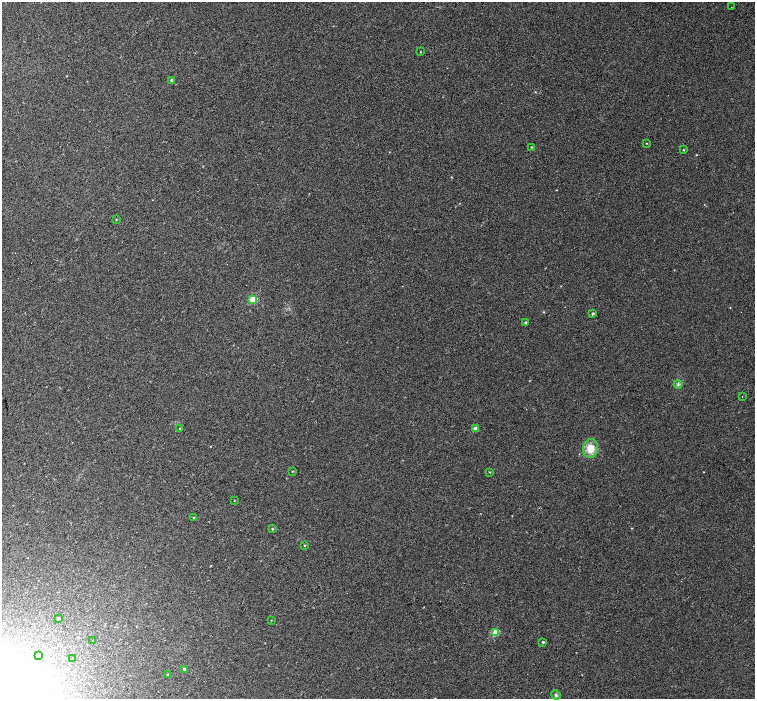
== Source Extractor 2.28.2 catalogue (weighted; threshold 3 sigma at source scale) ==
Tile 7 of 4 x 4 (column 3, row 2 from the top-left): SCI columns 3077-4581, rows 3092-4484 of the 6147 x 6119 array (HDU 1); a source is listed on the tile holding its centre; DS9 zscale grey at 2 x 2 block average (1 PNG px = mean of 2 x 2 image px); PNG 757 x 701 px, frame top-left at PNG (2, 2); each listed source drawn as its Kron ellipse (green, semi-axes under 4 px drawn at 4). Shown black and unused: <1% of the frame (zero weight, under 2 of 3 exposures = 4% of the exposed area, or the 3 px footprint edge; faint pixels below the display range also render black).
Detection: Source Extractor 2.28.2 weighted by HDU 2 'WHT'; one run over the whole footprint, this tile lists its part. Background 0.0488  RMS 0.012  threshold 0.0518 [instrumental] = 3 sigma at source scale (4.5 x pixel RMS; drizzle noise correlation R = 1.50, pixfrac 1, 0.0396/0.0396 arcsec/px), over >= 5 px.
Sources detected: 32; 1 cosmic-ray / hot-pixel residue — neither listed nor drawn; the other 31 listed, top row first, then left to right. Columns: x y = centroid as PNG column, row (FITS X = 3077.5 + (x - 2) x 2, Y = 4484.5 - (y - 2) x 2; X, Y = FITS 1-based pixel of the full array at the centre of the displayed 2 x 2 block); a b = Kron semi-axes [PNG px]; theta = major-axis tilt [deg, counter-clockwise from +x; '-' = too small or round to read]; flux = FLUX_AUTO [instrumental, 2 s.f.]
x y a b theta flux
731 7 2 2 - 1.1
420 52 2 2 - 1.2
171 80 2 2 - 4.2
646 143 2 2 - 1.1
531 147 2 2 - 1.6
683 150 3 2 - 1.5
116 219 3 2 - 1.2
252 300 3 3 - 52
592 314 3 2 - 4.2
525 322 3 3 - 3
678 384 4 4 - 4.5
742 396 2 2 - 1
180 428 3 2 - 1.9
476 429 4 4 - 13
591 448 9 7 79 37
292 471 2 2 - 1.7
490 472 3 2 - 1.1
234 500 2 2 - 1
194 518 2 2 - 1.3
272 529 3 2 - 1.9
304 545 2 2 - 1.8
58 618 3 3 - 3.5
271 620 2 2 - 0.94
495 632 3 3 - 56
93 641 2 2 - 1.5
543 642 3 2 - 3.2
38 655 3 3 - 2.7
73 658 3 3 - 2.6
184 669 3 2 - 3.6
168 675 3 2 - 2.2
556 695 5 4 - 4.6
Diffuse or blended objects may show on this block-average render without a row.